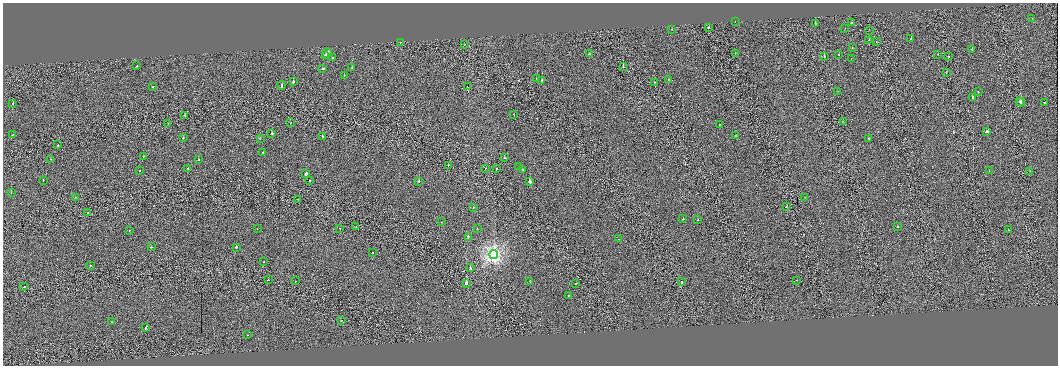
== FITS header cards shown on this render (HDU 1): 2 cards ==
NAXIS1  =                 2111
NAXIS2  =                  727

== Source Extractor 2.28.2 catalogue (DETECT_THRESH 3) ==
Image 2111 x 727 px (HDU 1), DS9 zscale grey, zoomed out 1/2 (1 PNG px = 2 x 2 image px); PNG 1060 x 368 px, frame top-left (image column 2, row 726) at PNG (3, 3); each listed source drawn as its Kron ellipse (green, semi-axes under 4 px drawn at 4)
Background -0.0444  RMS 1.6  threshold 4.92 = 3 sigma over >= 5 px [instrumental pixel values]
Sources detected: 140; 21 cannot appear on this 1/2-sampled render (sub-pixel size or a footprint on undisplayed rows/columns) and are neither listed nor drawn; the other 119 listed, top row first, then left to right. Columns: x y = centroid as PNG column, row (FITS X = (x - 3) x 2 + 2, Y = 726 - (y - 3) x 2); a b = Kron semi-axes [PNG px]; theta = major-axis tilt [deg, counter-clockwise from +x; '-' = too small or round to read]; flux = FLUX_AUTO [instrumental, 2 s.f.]
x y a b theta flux
1032 18 2 2 - 280
735 21 2 2 - 780
851 22 2 1 - 640
815 24 2 2 - 2600
708 27 2 2 - 9100
845 28 2 1 - 1400
671 29 2 2 - 460
869 30 2 2 - 340
911 39 2 1 - 530
869 40 2 1 - 560
876 41 2 1 - 560
400 42 2 1 - 2300
464 44 2 2 - 410
852 47 2 1 - 280
972 49 2 2 - 1100
327 53 5 2 - 3400
735 53 2 1 - 300
589 54 2 2 - 14000
938 54 2 1 - 1300
839 55 2 2 - 630
325 56 3 2 - 3000
824 56 2 2 - 1700
948 56 2 2 - 530
332 58 2 2 - 340
851 58 2 1 - 230
137 66 2 2 - 990
623 67 2 1 - 700
352 68 2 2 - 1200
322 69 3 2 - 2000
946 72 2 2 - 1100
344 75 2 2 - 520
537 79 2 2 - 4000
668 80 2 2 - 310
542 81 2 2 - 1700
293 82 2 2 - 2000
654 83 2 1 - 1300
282 85 4 2 - 4500
153 87 2 2 - 530
467 87 2 1 - 130000
837 91 2 2 - 400
978 92 2 2 - 610
972 98 2 2 - 2100
1019 102 2 1 - 1600
1021 102 4 2 - 7700
1044 102 2 1 - 880
13 103 2 2 - 780
514 114 2 2 - 1300
185 115 2 1 - 710
843 121 2 2 - 3900
168 123 2 1 - 480
290 123 2 1 - 490
719 125 2 2 - 10000
987 132 3 2 - 3300
13 134 2 1 - 600
272 134 2 2 - 3500
735 135 2 1 - 700
323 137 3 2 - 1600
183 138 2 2 - 1700
260 138 2 2 - 800
869 139 2 2 - 1100
58 145 3 1 - 2500
263 152 2 2 - 1400
143 156 2 2 - 1100
504 158 2 2 - 2600
51 159 2 2 - 410
198 160 2 2 - 1500
448 165 2 1 - 660
519 167 2 2 - 600
486 168 2 2 - 670
188 169 2 1 - 1300
496 169 2 2 - 1600
522 170 2 2 - 1000
989 170 2 1 - 370
140 171 2 1 - 210
1029 171 2 2 - 660
306 174 2 1 - 14000
43 180 2 2 - 470
310 181 2 2 - 860
419 181 2 2 - 2800
530 182 2 2 - 9400
11 192 2 2 - 1500
75 198 2 2 - 800
805 198 2 1 - 310
298 199 2 2 - 890
786 207 2 2 - 1000
473 208 2 2 - 1100
88 213 2 2 - 1600
683 219 2 1 - 570
698 220 2 1 - 290
442 222 2 2 - 690
356 227 2 1 - 210
897 227 2 2 - 2300
340 228 2 2 - 470
257 229 2 2 - 690
477 229 2 2 - 860
129 230 2 2 - 670
1009 230 2 1 - 1300
468 238 3 2 - 3200
618 239 2 1 - 480
151 247 2 2 - 1100
236 247 2 2 - 1800
372 253 2 2 - 780
494 254 4 4 - 80000
264 262 2 1 - 1200
90 265 2 1 - 710
470 268 3 2 - 2200
269 280 2 2 - 1500
797 280 2 2 - 630
295 281 2 1 - 260
529 281 2 2 - 870
681 282 3 1 - 4300
466 283 2 2 - 13000
576 284 2 1 - 240
24 287 2 1 - 810
569 295 2 2 - 970
341 320 2 2 - 580
112 322 2 2 - 420
146 327 3 2 - 2200
247 335 2 2 - 680
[21 sub-pixel or undisplayed-footprint detections neither listed nor drawn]